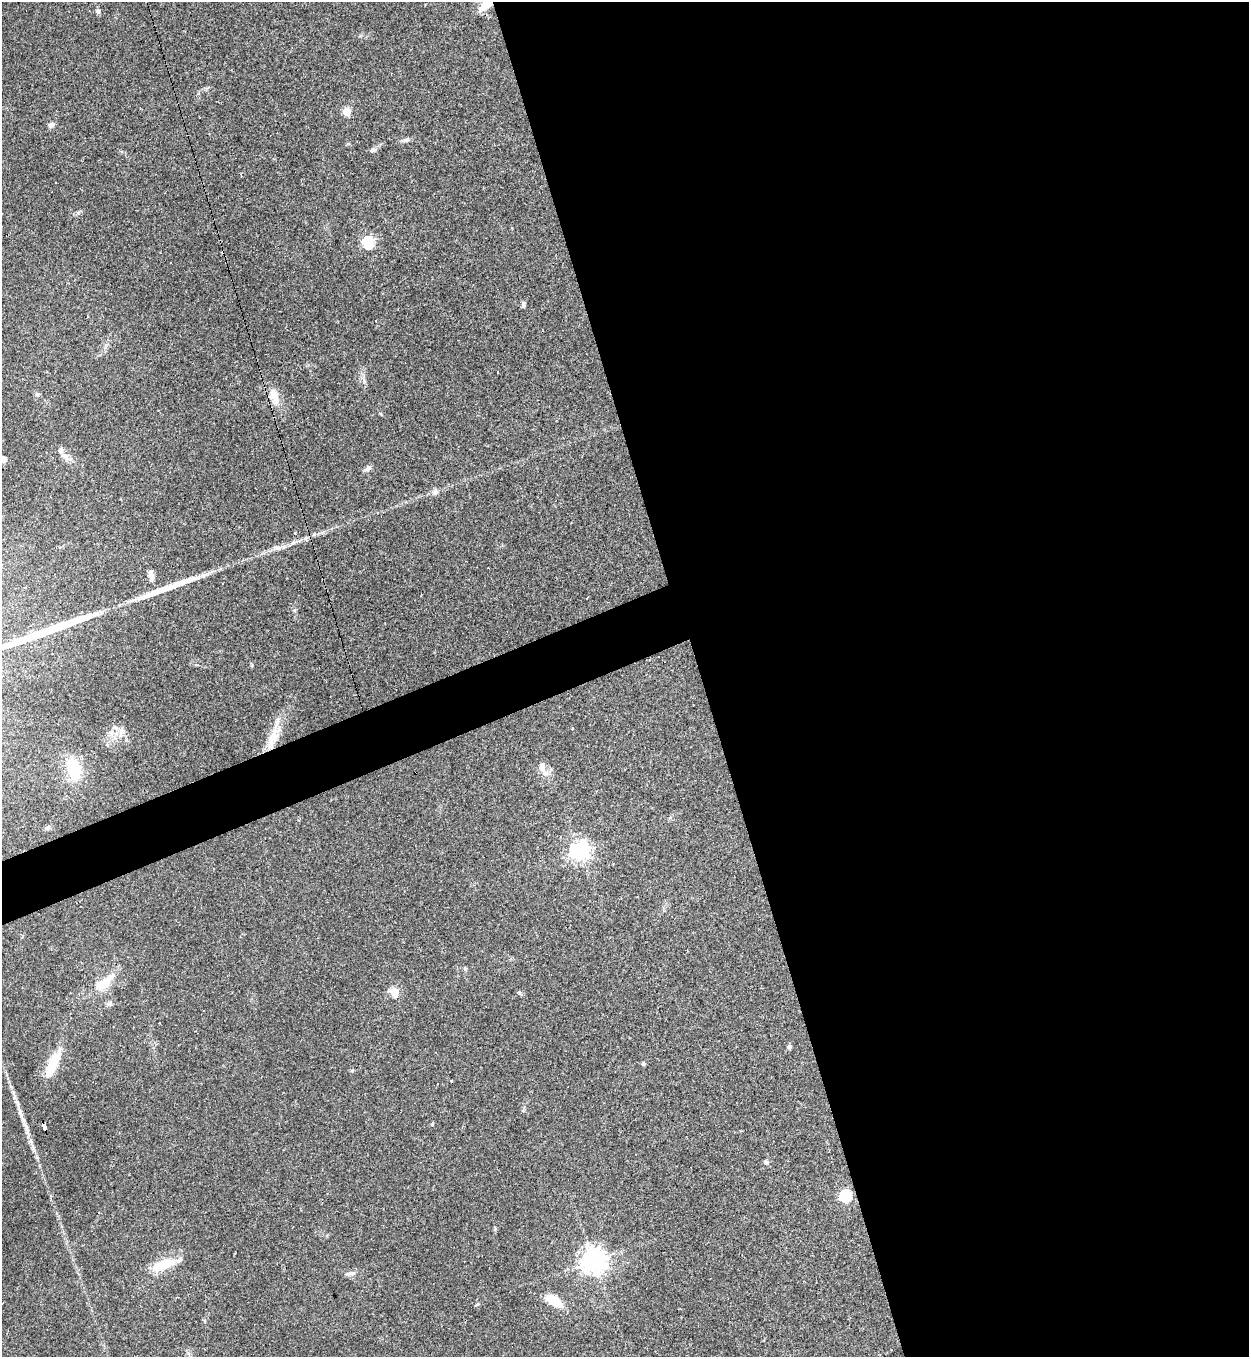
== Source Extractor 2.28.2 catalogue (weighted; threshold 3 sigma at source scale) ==
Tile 8 of 4 x 4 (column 4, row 2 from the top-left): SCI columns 3887-5133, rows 2711-4065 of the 5405 x 5420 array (HDU 1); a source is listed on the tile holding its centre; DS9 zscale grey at full resolution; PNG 1251 x 1359 px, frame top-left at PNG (2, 2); no overlay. Shown black and unused: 47% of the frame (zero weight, under 2 of 3 exposures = <1% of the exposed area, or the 3 px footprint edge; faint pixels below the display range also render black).
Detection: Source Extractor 2.28.2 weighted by HDU 2 'WHT'; one run over the whole footprint, this tile lists its part. Background 0.0432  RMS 0.005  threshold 0.0227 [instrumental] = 3 sigma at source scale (4.5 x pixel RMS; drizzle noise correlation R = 1.50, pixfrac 1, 0.05/0.05 arcsec/px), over >= 5 px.
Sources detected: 60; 1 inside a brighter object's white glare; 11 cosmic-ray / hot-pixel residue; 2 long thin detections or spike segments (spike, bleed or trail) — not listed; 3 inside a brighter listed object's ellipse — not listed separately; the other 43 listed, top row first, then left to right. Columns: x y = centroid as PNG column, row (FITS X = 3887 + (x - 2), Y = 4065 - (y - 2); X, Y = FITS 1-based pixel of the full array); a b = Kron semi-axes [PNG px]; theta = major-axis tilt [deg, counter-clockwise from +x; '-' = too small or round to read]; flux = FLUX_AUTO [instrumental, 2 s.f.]
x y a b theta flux
486 5 18 7 39 7.3
98 11 7 5 -80 1.3
346 111 5 5 - 17
51 125 8 7 - 1.6
406 140 7 6 - 1.1
373 150 8 6 10 1.4
368 242 6 5 - 58
523 304 7 5 -74 1.1
376 321 3 2 - 0.27
497 372 3 2 - 0.32
37 394 7 5 7 0.86
274 396 21 11 -70 6.5
65 457 14 7 -47 3.2
3 459 7 6 - 2.7
368 468 9 6 34 1.8
435 492 9 7 49 1.8
306 540 7 5 -57 1.2
151 575 15 6 -86 2.8
588 597 4 2 - 0.57
572 728 3 3 - 2.6
121 733 16 5 64 2.5
274 737 16 14 75 6.9
74 767 19 14 -48 16
542 767 15 9 -83 3.8
48 828 9 6 23 1.2
580 851 7 7 - 260
104 983 29 12 38 12
394 992 5 5 - 23
109 1004 8 7 - 1.4
789 1047 6 5 - 1.1
643 1064 5 4 - 0.77
52 1065 41 10 67 13
352 1070 6 4 1 0.58
451 1081 3 3 - 0.55
432 1124 5 4 - 0.56
45 1127 7 4 -74 60
26 1128 28 5 -66 4.9
766 1162 6 6 - 1.4
846 1196 6 6 - 52
99 1212 3 3 - 1
594 1260 8 8 - 490
162 1265 27 10 21 13
553 1300 24 12 -31 8.6
Overlapping masked pixels (flux is a lower limit): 3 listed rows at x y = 486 5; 274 737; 45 1127
Isophote crosses this tile's border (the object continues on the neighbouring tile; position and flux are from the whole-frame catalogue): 2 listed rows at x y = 486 5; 3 459
Unlisted compact peaks at least as high as the median listed source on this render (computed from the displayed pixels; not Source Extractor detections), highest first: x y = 37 1157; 519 993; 78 213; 294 610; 465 969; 495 1229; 364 382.